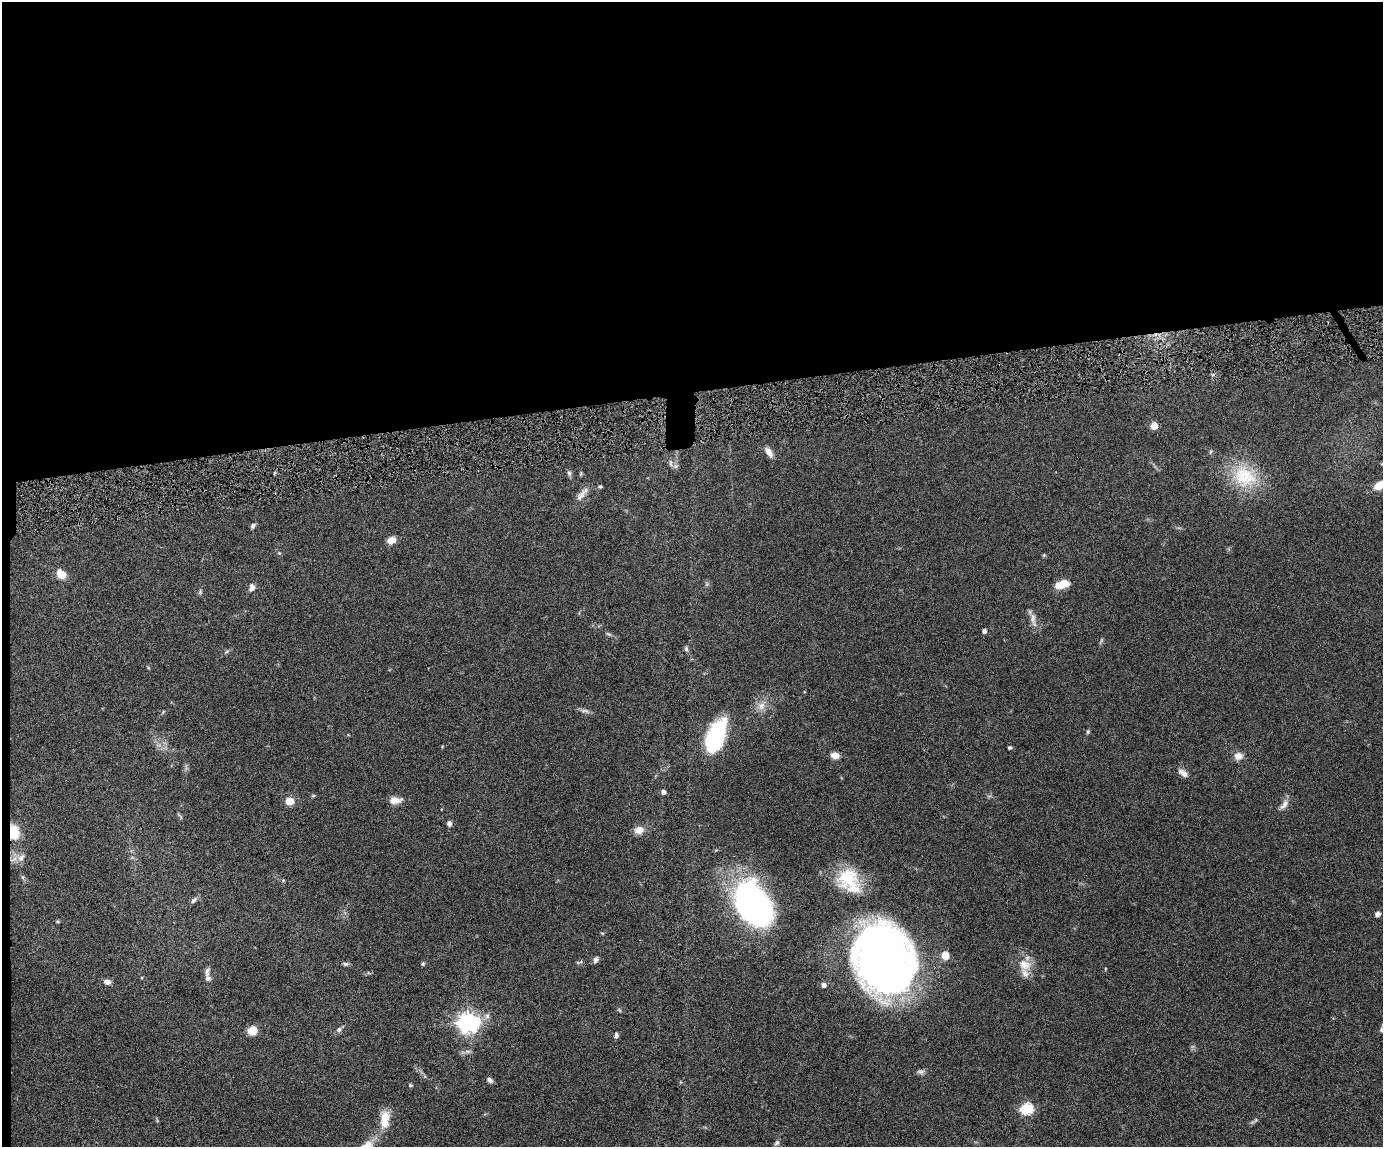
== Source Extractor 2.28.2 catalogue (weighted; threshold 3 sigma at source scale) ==
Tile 1 of 3 x 4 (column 1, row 1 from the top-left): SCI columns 241-1621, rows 3438-4582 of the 4519 x 4583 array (HDU 1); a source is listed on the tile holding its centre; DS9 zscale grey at full resolution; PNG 1385 x 1149 px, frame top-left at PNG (2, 2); no overlay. Shown black and unused: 35% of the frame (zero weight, under 4 of 8 exposures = <1% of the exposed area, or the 3 px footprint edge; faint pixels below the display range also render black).
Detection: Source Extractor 2.28.2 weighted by HDU 2 'WHT'; one run over the whole footprint, this tile lists its part. Background 0.0445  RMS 0.0037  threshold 0.0153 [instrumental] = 3 sigma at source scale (4.09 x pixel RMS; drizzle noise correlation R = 1.36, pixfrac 0.8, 0.05/0.05 arcsec/px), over >= 5 px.
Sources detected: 77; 3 too faint to see at this stretch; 3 inside a brighter object's white glare — not listed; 3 inside a brighter listed object's ellipse — not listed separately; the other 68 listed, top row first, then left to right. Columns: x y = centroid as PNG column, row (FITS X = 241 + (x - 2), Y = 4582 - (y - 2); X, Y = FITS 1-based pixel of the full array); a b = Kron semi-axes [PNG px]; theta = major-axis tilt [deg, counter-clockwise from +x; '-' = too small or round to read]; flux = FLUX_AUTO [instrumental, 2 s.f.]
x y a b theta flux
1154 426 5 5 - 6.2
769 452 13 6 -58 2.4
670 463 10 4 -85 0.83
1382 464 5 3 - 0.32
569 473 9 6 -71 0.83
1245 476 37 31 -25 18
1379 485 12 8 33 4.4
600 487 5 5 - 0.55
582 494 25 8 50 2.7
253 526 7 5 50 0.82
391 540 9 7 16 2.9
279 553 4 4 - 0.36
1044 555 6 4 45 0.38
61 574 10 7 -44 5
707 584 6 5 - 0.55
1062 584 15 7 16 6.1
252 588 11 8 79 1.6
1033 620 23 7 -80 2.5
984 631 4 4 - 1.2
608 634 9 4 -27 0.67
686 648 7 5 -74 0.7
227 651 6 4 19 0.51
761 706 13 10 63 3.1
585 711 14 5 -6 1.1
1088 732 6 4 88 0.52
716 736 39 18 69 27
1009 747 4 4 - 0.6
835 755 7 6 - 3.3
1238 756 11 9 5 2.4
1183 773 13 7 -37 2
663 792 5 5 - 1.4
313 796 5 4 - 0.4
395 800 13 7 3 3.3
289 801 5 5 - 11
1284 805 17 7 51 2
441 809 4 2 - 0.24
180 816 11 3 -54 0.51
449 823 6 5 - 1.2
639 830 13 10 11 3
14 832 17 11 -81 7.1
21 857 14 9 38 2.5
23 877 6 4 -89 0.53
847 877 30 27 15 15
194 900 11 6 47 1.1
1377 914 6 6 - 1.2
761 916 66 29 -57 87
57 921 5 4 - 0.39
602 933 6 3 -18 0.33
945 955 9 8 - 3.2
596 960 8 6 60 0.96
883 962 60 55 63 210
345 964 8 5 -10 0.71
423 964 5 5 - 0.49
1025 965 20 15 -20 5.5
207 971 15 6 83 1.5
107 982 8 6 -15 1.6
823 985 5 5 - 1.4
468 1022 8 7 - 210
339 1029 8 6 46 0.96
1381 1029 9 5 75 0.78
252 1030 9 9 - 4.1
616 1035 7 5 85 0.85
920 1072 11 7 -9 1
489 1080 7 5 -44 1.2
410 1085 5 4 - 0.55
1027 1109 6 6 - 37
385 1119 25 12 87 5.8
777 1143 8 6 45 0.87
Overlapping masked pixels (flux is a lower limit): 1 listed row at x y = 14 832
Isophote crosses this tile's border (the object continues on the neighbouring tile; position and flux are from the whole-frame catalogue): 2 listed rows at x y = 1382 464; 1379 485